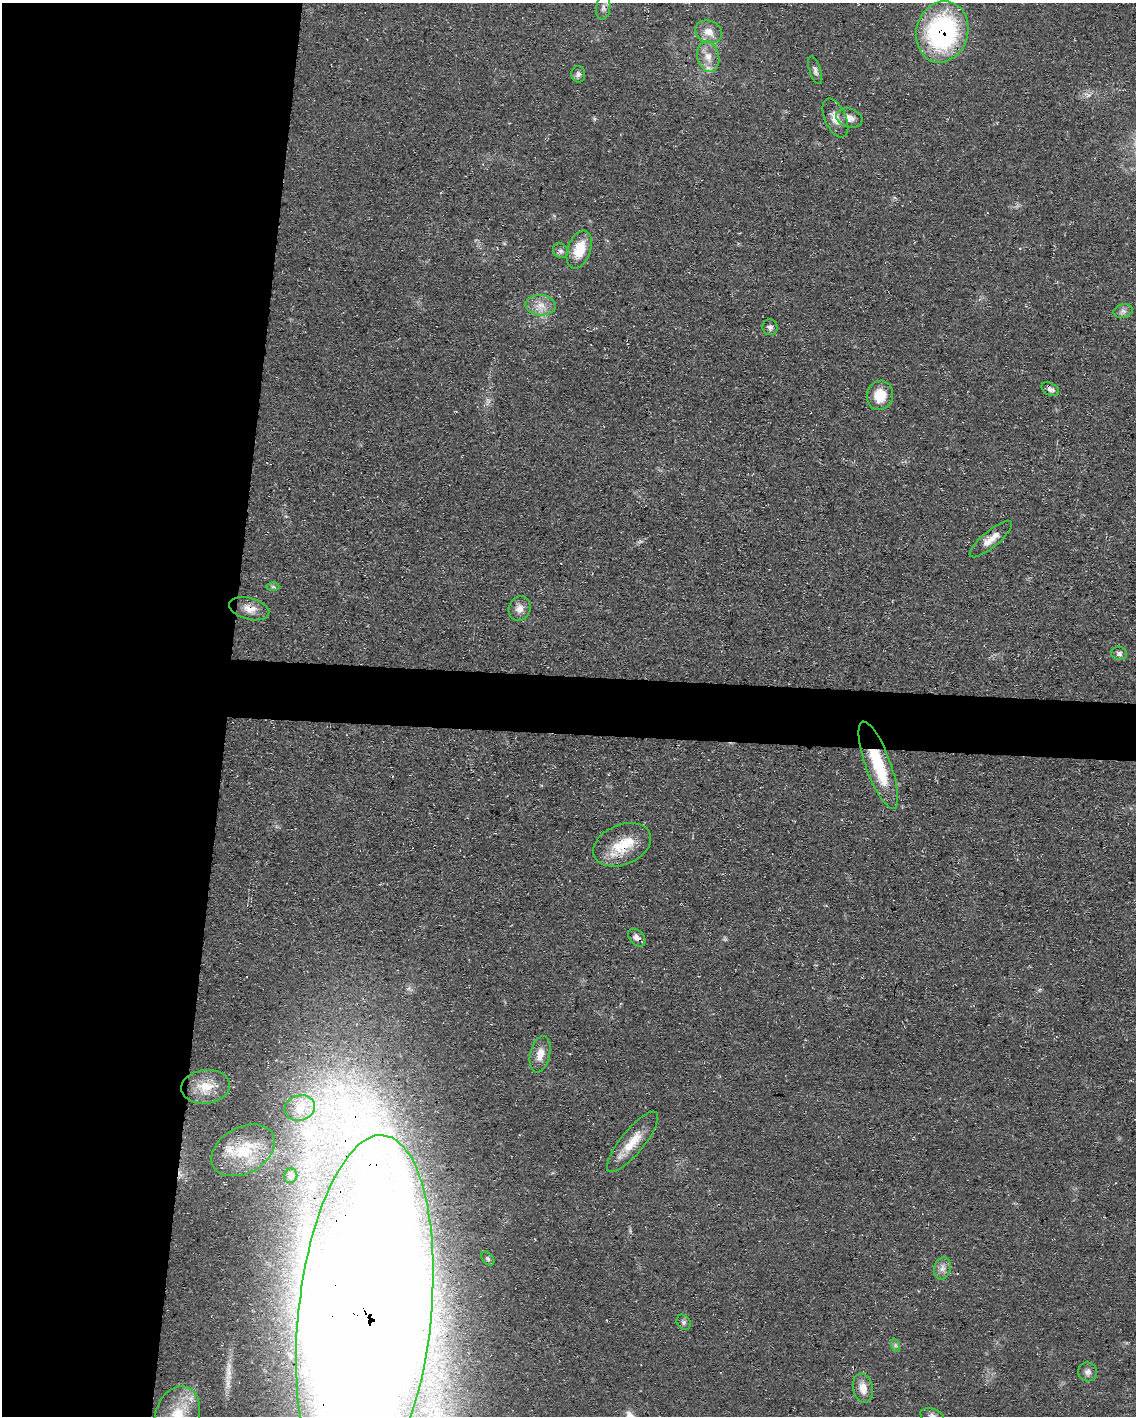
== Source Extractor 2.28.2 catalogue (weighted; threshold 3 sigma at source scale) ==
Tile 5 of 4 x 3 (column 1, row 2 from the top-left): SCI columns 1-1134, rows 1627-3040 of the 4538 x 4557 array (HDU 1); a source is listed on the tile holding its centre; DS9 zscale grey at full resolution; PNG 1138 x 1418 px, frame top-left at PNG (2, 3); each listed source drawn as its Kron ellipse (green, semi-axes under 4 px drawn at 4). Shown black and unused: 23% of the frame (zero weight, under 3 of 4 exposures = <1% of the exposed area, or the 3 px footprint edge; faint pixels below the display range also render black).
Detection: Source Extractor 2.28.2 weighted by HDU 2 'WHT'; one run over the whole footprint, this tile lists its part. Background 0.0698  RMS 0.0075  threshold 0.0339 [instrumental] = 3 sigma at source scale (4.5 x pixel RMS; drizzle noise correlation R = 1.50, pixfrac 1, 0.05/0.05 arcsec/px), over >= 5 px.
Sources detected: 40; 2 inside a brighter listed object's ellipse — not listed separately; the other 38 listed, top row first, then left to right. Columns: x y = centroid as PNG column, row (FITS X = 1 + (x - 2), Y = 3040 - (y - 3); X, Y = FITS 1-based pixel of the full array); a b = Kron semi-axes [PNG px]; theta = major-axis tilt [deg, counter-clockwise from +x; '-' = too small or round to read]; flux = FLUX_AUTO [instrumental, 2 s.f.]
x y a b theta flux
603 8 12 7 83 3.5
709 32 14 11 -21 8.8
942 32 31 26 73 130
708 57 15 11 -77 9
815 70 14 5 -71 2.7
578 74 8 7 - 2.3
835 118 21 10 -66 8.4
849 118 13 9 -18 6.6
579 250 20 11 70 20
561 251 8 7 - 2.4
540 305 15 10 -3 8.5
1123 311 10 7 14 3.2
770 327 8 7 - 2.5
1050 389 9 6 -30 3.2
880 395 15 13 73 17
991 539 27 8 40 8.9
273 587 6 4 -1 1.2
249 609 20 11 -14 8.5
520 609 12 11 - 5.9
1119 653 8 6 -16 2.3
878 765 46 12 -70 45
622 845 30 20 22 26
637 938 10 7 -45 4.4
540 1054 18 10 77 9
205 1087 24 16 7 17
300 1108 15 12 17 11
633 1142 38 11 51 17
243 1150 34 23 29 31
291 1176 7 6 - 1.8
488 1258 8 5 -50 1.5
942 1268 11 8 76 4.4
365 1316 182 66 84 6400
684 1322 8 6 -55 1.9
895 1345 7 4 -71 1.6
1088 1372 9 9 - 3.8
863 1388 15 10 -78 9
177 1415 30 22 71 31
932 1416 12 7 -15 3.2
Overlapping masked pixels (flux is a lower limit): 5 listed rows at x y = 942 32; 249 609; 878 765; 637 938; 365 1316
Isophote crosses this tile's border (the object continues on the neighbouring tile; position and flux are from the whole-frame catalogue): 4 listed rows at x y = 603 8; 365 1316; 177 1415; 932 1416